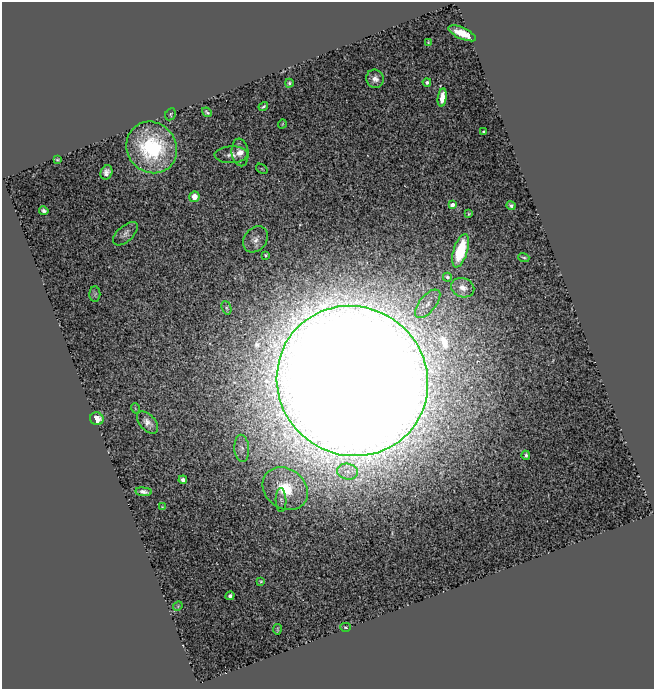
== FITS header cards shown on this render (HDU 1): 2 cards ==
NAXIS1  =                  652
NAXIS2  =                  687

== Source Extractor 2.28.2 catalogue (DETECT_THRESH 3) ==
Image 652 x 687 px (HDU 1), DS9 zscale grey, 1 PNG px = 1 image px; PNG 656 x 691 px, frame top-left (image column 1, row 687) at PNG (2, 2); each listed source drawn as its Kron ellipse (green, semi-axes under 4 px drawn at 4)
Background 1.5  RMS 0.096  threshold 0.288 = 3 sigma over >= 5 px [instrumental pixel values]
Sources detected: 49; all 49 listed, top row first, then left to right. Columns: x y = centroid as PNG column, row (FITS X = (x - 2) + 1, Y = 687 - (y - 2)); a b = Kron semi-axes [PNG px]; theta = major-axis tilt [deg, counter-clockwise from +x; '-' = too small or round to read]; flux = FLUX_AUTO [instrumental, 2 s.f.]
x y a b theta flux
462 33 15 5 -24 130
428 42 4 3 - 5.2
375 79 9 8 - 46
427 82 4 4 - 17
289 83 4 3 - 11
442 97 9 4 82 94
263 107 5 3 - 9.9
207 112 5 3 - 12
170 114 6 5 - 9.8
282 124 4 3 - 5.5
484 132 3 3 - 10
152 147 26 24 -52 660
240 152 14 8 -84 76
231 155 16 8 2 48
57 159 4 3 - 8.2
262 169 6 3 -36 6.9
106 172 7 5 65 35
194 197 5 5 - 85
452 205 4 4 - 39
511 206 4 3 - 16
44 211 5 3 - 18
469 214 4 3 - 8.3
125 234 15 8 42 35
255 239 14 11 51 50
461 251 17 7 73 330
265 255 3 3 - 7.8
524 257 6 3 -19 11
447 277 4 4 - 17
463 288 12 9 -21 68
95 294 8 5 89 13
428 304 17 8 51 77
226 308 7 4 -70 12
352 381 77 74 -39 84000
135 408 5 3 - 5.8
97 419 7 6 - 92
147 422 13 7 -47 47
242 448 13 7 -87 33
526 455 4 3 - 15
347 472 10 8 -12 43
183 480 4 4 - 29
285 489 24 20 -36 300
144 492 8 3 -7 28
281 500 12 5 -89 19
162 507 3 3 - 6.3
261 581 4 3 - 8
230 596 4 3 - 16
178 606 5 4 - 6.4
345 627 5 4 - 7.7
277 629 5 2 - 6.9